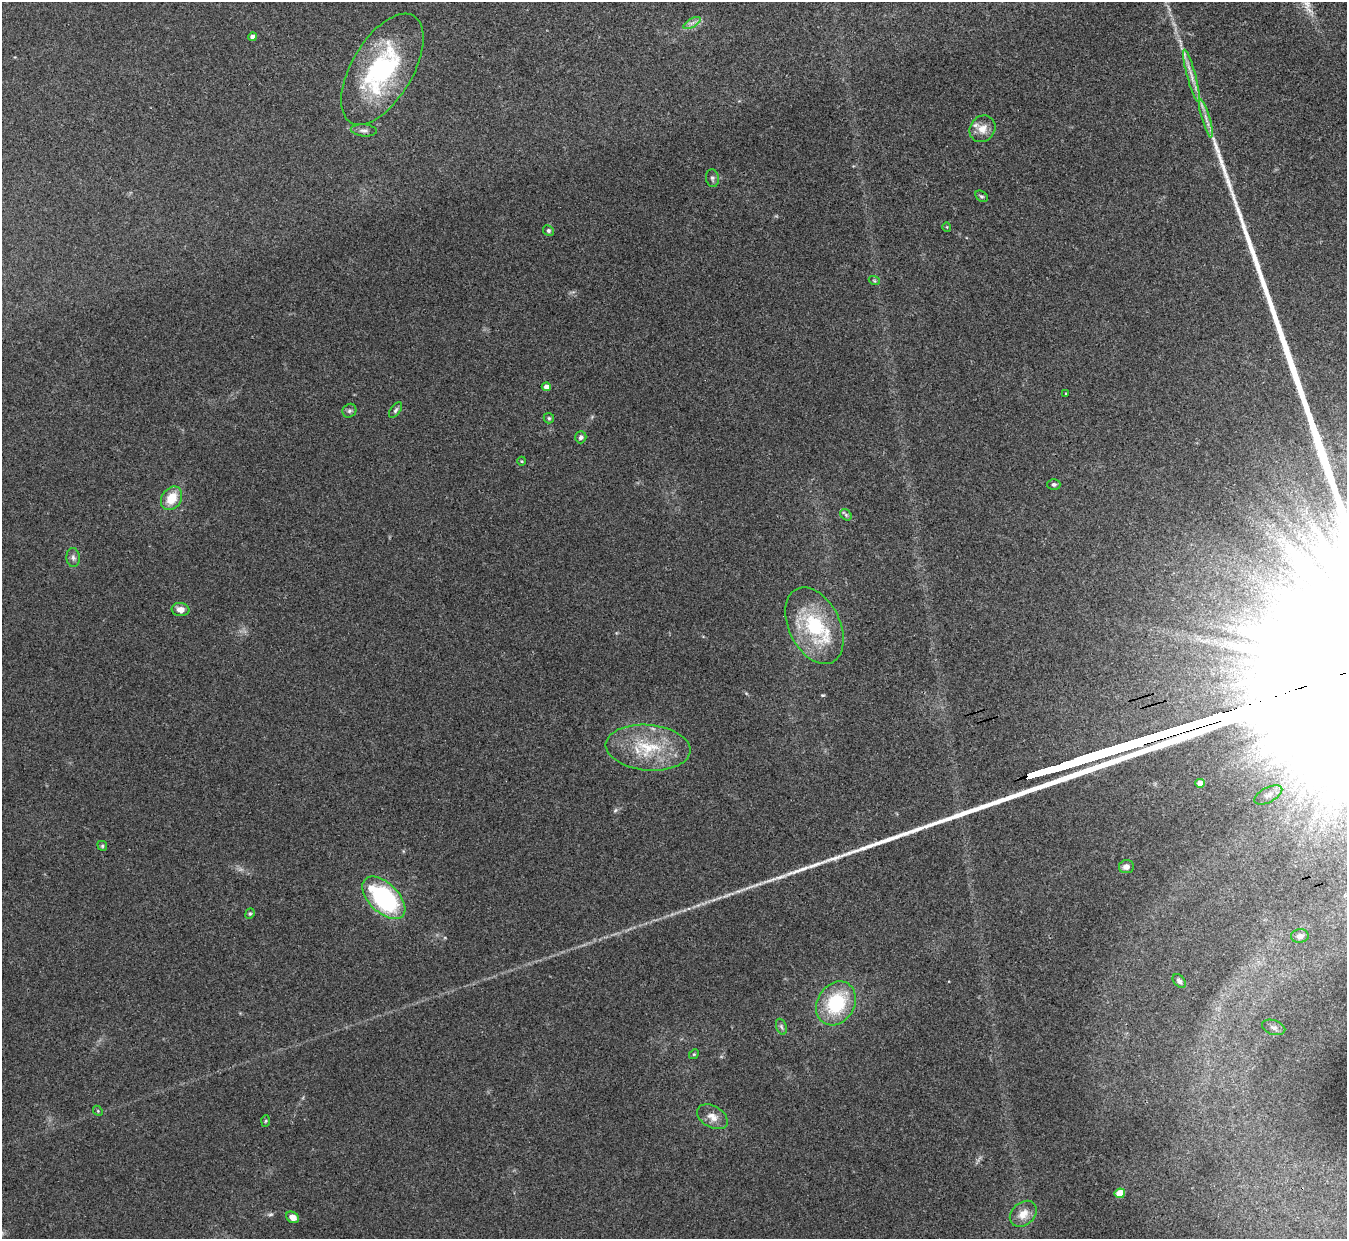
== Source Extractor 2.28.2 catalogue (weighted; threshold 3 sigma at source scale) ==
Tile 10 of 4 x 4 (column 2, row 3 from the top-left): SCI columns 1355-2699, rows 1395-2631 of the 5402 x 5386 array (HDU 1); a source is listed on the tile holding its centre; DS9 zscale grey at full resolution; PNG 1349 x 1241 px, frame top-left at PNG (2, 2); each listed source drawn as its Kron ellipse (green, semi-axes under 4 px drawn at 4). Shown black and unused: <1% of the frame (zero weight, under 3 of 4 exposures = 1% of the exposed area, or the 3 px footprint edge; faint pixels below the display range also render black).
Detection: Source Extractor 2.28.2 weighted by HDU 2 'WHT'; one run over the whole footprint, this tile lists its part. Background 0.0565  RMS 0.0051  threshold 0.0227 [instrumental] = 3 sigma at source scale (4.5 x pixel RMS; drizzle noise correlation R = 1.50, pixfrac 1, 0.05/0.05 arcsec/px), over >= 5 px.
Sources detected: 46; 1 too faint to see at this stretch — neither listed nor drawn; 1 inside a brighter listed object's ellipse — not listed separately; the other 44 listed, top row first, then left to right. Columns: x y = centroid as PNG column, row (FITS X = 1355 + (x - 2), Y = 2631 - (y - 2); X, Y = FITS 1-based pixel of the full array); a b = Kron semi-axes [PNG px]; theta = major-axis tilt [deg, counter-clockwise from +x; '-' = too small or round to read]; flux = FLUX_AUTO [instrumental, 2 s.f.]
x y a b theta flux
692 23 9 4 31 1.7
253 37 4 4 - 2.8
382 69 62 30 59 72
1191 76 27 4 -75 4.6
1206 118 20 4 -74 3.2
982 129 14 12 49 5.8
364 130 13 6 -5 1.8
712 178 9 6 -83 1.3
982 196 7 5 -38 0.95
947 227 5 3 - 0.39
548 231 5 5 - 1.2
874 280 5 3 - 0.57
546 387 4 4 - 3.1
1066 394 3 2 - 0.38
395 410 9 4 53 1.1
349 411 7 6 - 1.2
549 418 5 5 - 0.72
581 437 6 5 - 1.4
522 461 4 4 - 0.5
1054 484 6 5 - 1.3
172 498 12 9 57 10
846 515 6 5 - 0.91
73 558 9 6 -85 1.7
180 609 9 6 -5 3.4
814 626 41 25 -64 39
648 748 42 23 -5 28
1200 783 4 4 - 5
1268 795 15 7 27 3
102 846 5 4 - 0.68
1126 867 7 6 - 2.7
384 898 26 14 -44 70
250 914 5 4 - 0.75
1300 936 9 6 5 2.3
1179 981 8 5 -49 1.3
836 1003 23 18 58 31
781 1027 8 5 -70 1.2
1274 1027 12 7 -18 2.2
694 1054 5 4 - 0.59
98 1111 5 4 - 0.71
712 1117 16 10 -31 5.1
266 1121 6 4 87 0.65
1120 1193 5 5 - 14
1023 1214 15 11 43 6.1
292 1217 7 5 -29 4.2
Unlisted compact peaks at least as high as the median listed source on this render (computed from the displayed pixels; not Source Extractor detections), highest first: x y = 835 858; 1221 161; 1216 147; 1228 182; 780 877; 823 695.